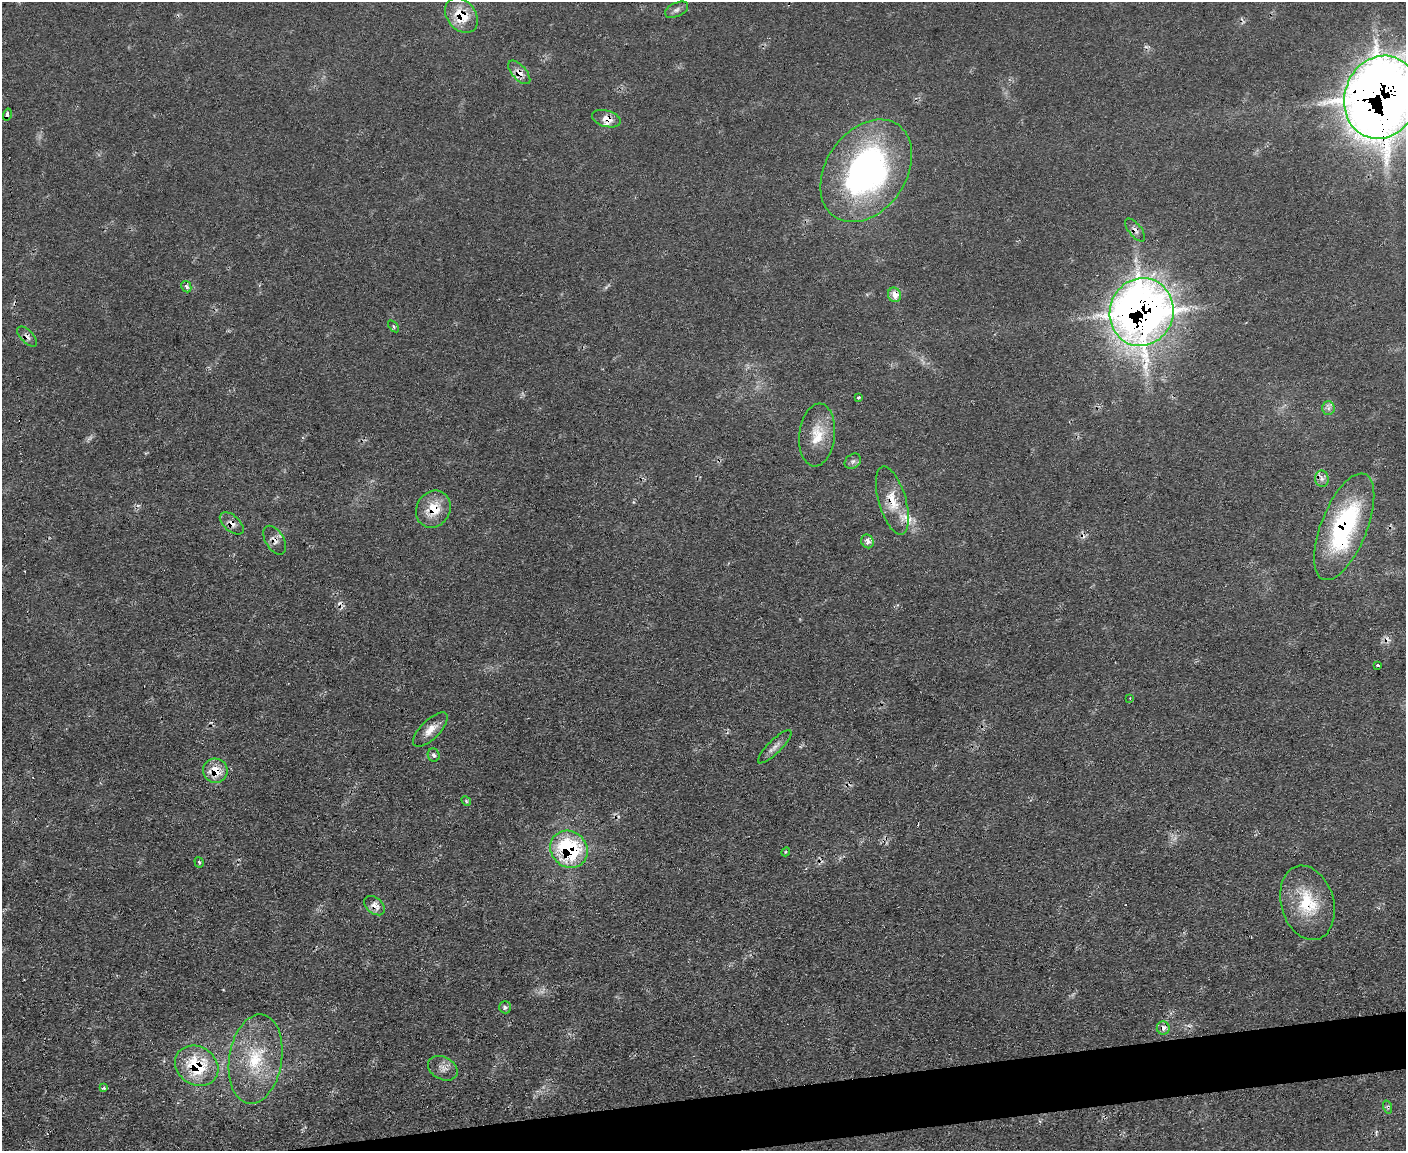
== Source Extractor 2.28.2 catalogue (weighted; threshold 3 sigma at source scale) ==
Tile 5 of 3 x 4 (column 2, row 2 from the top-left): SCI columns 1638-3041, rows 2299-3447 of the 4570 x 4596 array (HDU 1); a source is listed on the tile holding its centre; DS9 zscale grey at full resolution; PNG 1408 x 1153 px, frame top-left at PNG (2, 2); each listed source drawn as its Kron ellipse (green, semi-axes under 4 px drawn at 4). Shown black and unused: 3% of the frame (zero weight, under 2 of 3 exposures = <1% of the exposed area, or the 3 px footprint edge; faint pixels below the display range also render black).
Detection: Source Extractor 2.28.2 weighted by HDU 2 'WHT'; one run over the whole footprint, this tile lists its part. Background 0.0564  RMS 0.0088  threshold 0.0394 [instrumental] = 3 sigma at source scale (4.5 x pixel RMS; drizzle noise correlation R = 1.50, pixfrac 1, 0.05/0.05 arcsec/px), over >= 5 px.
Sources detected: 52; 1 too faint to see at this stretch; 6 cosmic-ray / hot-pixel residue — neither listed nor drawn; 2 inside a brighter listed object's ellipse — not listed separately; the other 43 listed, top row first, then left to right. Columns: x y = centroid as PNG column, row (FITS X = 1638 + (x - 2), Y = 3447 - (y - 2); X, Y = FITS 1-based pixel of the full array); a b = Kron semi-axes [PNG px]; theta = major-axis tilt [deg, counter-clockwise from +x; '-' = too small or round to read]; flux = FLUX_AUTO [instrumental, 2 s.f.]
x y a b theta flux
677 10 12 7 26 3.8
461 15 19 14 -52 28
519 72 14 7 -48 6.8
1381 97 42 36 70 1900
7 114 6 4 73 5.6
606 119 15 8 -16 9.4
866 171 56 40 55 280
1135 230 14 6 -51 4.7
186 287 6 5 - 3.9
895 295 7 6 - 9.9
1142 312 34 31 72 950
393 326 7 4 -52 1.6
27 337 12 6 -45 4.3
859 397 3 3 - 2.7
1328 408 7 6 - 3.1
817 435 31 18 84 24
853 461 9 7 36 3.3
1322 479 8 7 - 3.9
892 500 35 13 -74 23
433 509 19 16 56 23
232 523 14 8 -41 6.3
1344 527 57 23 68 130
275 540 16 9 -59 6.5
867 541 7 6 - 5.9
1378 665 3 2 - 1.5
1130 698 4 3 - 0.89
430 730 22 9 45 11
775 747 22 6 45 6
434 755 7 6 - 2.7
215 771 12 12 - 20
466 801 5 4 - 1.2
569 849 19 17 -45 98
786 852 4 4 - 1
199 862 5 4 - 1.6
1307 903 38 26 -74 46
374 906 12 8 -38 7.2
505 1007 6 6 - 2.4
1163 1028 6 6 - 4.8
255 1059 45 26 81 58
197 1066 23 19 -32 53
443 1068 15 11 -27 7
104 1088 4 3 - 1.8
1388 1107 7 4 -72 1.8
Overlapping masked pixels (flux is a lower limit): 21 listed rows (the first 20) at x y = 461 15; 519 72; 1381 97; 7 114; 606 119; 1135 230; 895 295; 1142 312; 27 337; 892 500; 433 509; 232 523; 1344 527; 275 540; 215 771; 569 849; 1307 903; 374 906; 1163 1028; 197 1066
Isophote crosses this tile's border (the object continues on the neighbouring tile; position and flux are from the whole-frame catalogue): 1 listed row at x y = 1381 97